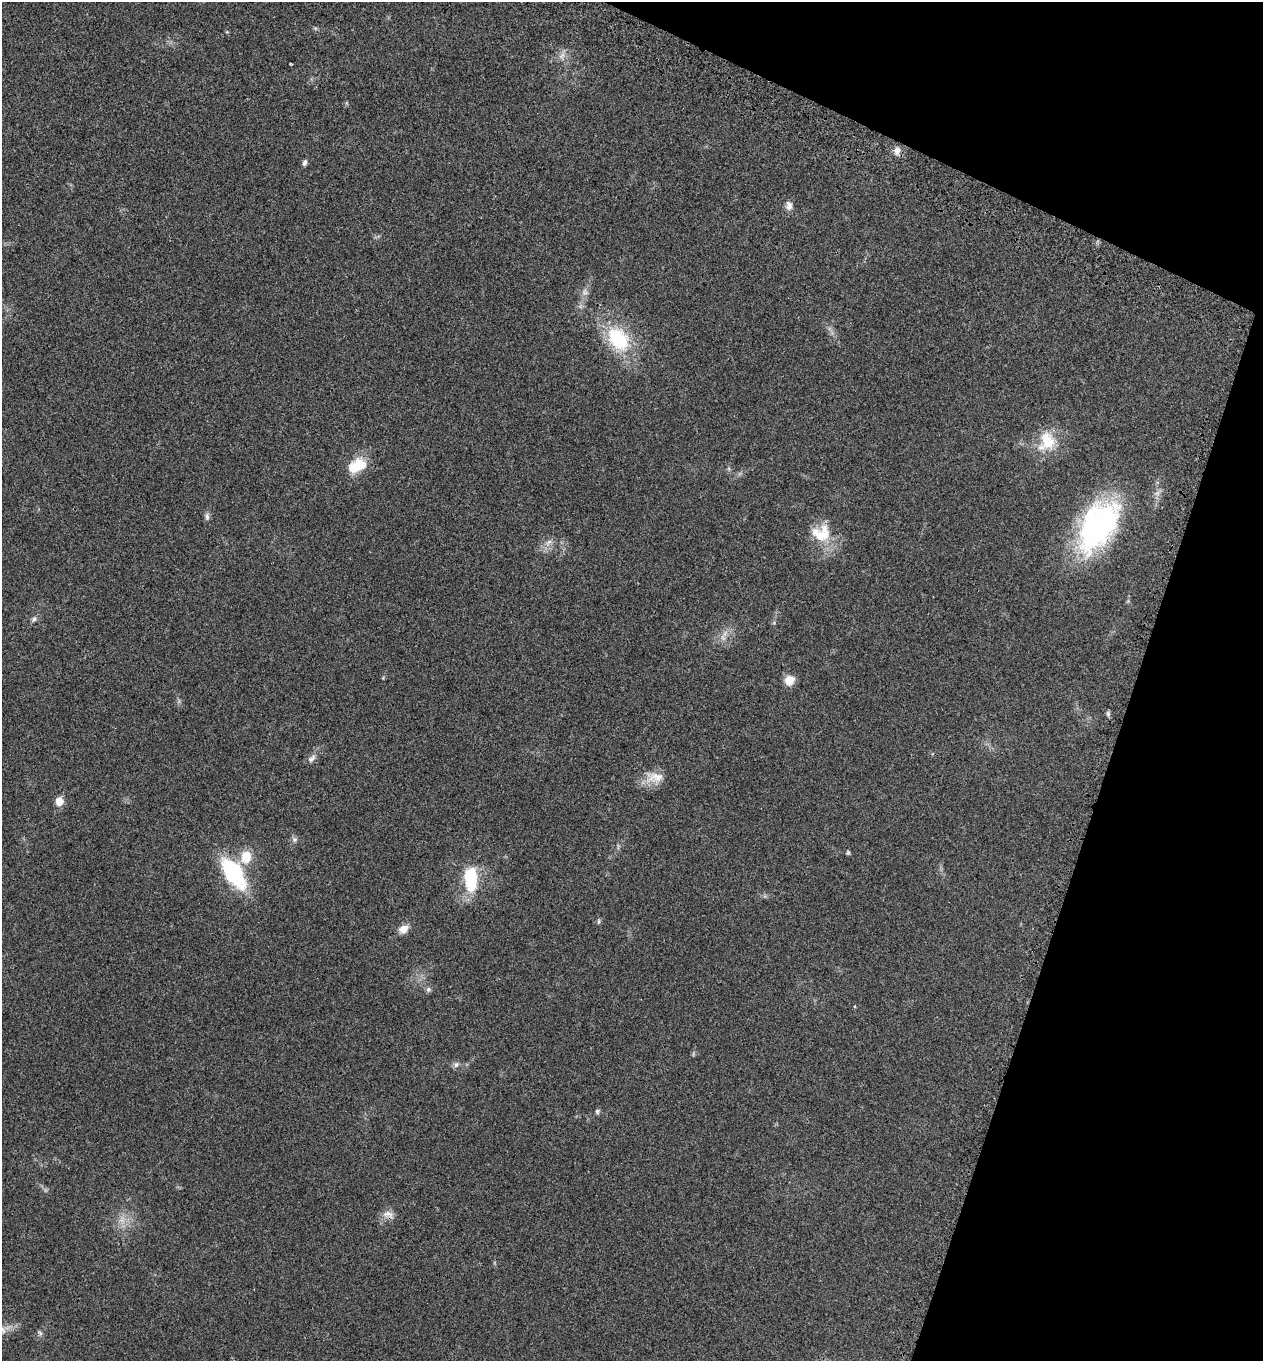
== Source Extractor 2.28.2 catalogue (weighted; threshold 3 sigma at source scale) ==
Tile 8 of 4 x 4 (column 4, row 2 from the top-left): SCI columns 4012-5272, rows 2819-4177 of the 5629 x 5638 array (HDU 1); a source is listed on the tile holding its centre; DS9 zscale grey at full resolution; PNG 1265 x 1363 px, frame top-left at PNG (2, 2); no overlay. Shown black and unused: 17% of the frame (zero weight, under 3 of 4 exposures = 8% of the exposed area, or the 3 px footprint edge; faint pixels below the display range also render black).
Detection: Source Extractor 2.28.2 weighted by HDU 2 'WHT'; one run over the whole footprint, this tile lists its part. Background 0.0234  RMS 0.0034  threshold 0.0154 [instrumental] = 3 sigma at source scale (4.5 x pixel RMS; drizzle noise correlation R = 1.50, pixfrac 1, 0.05/0.05 arcsec/px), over >= 5 px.
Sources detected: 38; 3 too faint to see at this stretch — not listed; the other 35 listed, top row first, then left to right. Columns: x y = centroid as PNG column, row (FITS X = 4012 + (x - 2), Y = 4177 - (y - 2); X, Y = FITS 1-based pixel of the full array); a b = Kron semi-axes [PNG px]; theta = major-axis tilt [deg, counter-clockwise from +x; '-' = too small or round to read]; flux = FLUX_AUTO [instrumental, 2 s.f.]
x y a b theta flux
315 28 7 4 -18 0.52
227 32 5 3 - 0.3
562 55 18 7 71 2
290 64 4 2 - 0.27
897 151 11 8 86 2
305 162 8 5 75 0.88
789 206 13 10 -83 2
585 292 11 9 -89 1.9
618 339 38 26 -52 23
1047 441 28 23 71 12
357 465 24 16 29 9.3
207 516 10 7 -85 1.1
1098 526 61 34 59 75
821 533 27 23 1 11
548 543 14 5 54 1.9
34 619 8 6 58 0.99
725 634 13 7 59 2.2
789 680 12 11 - 3.7
1108 714 8 5 -81 0.73
312 758 15 7 49 1.8
654 777 26 17 -5 5.9
59 801 7 7 - 5.5
294 839 8 7 - 1.1
848 852 5 5 - 0.53
246 857 15 12 79 6.6
234 873 27 13 -56 39
471 879 27 13 -87 18
599 921 8 5 87 0.65
403 929 13 9 36 3.1
428 989 7 7 - 0.9
456 1064 8 8 - 1.2
597 1111 7 6 - 0.68
388 1215 17 10 -15 2.5
122 1220 13 8 -90 3.1
40 1333 9 5 -45 0.72
Overlapping masked pixels (flux is a lower limit): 2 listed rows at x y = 618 339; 388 1215